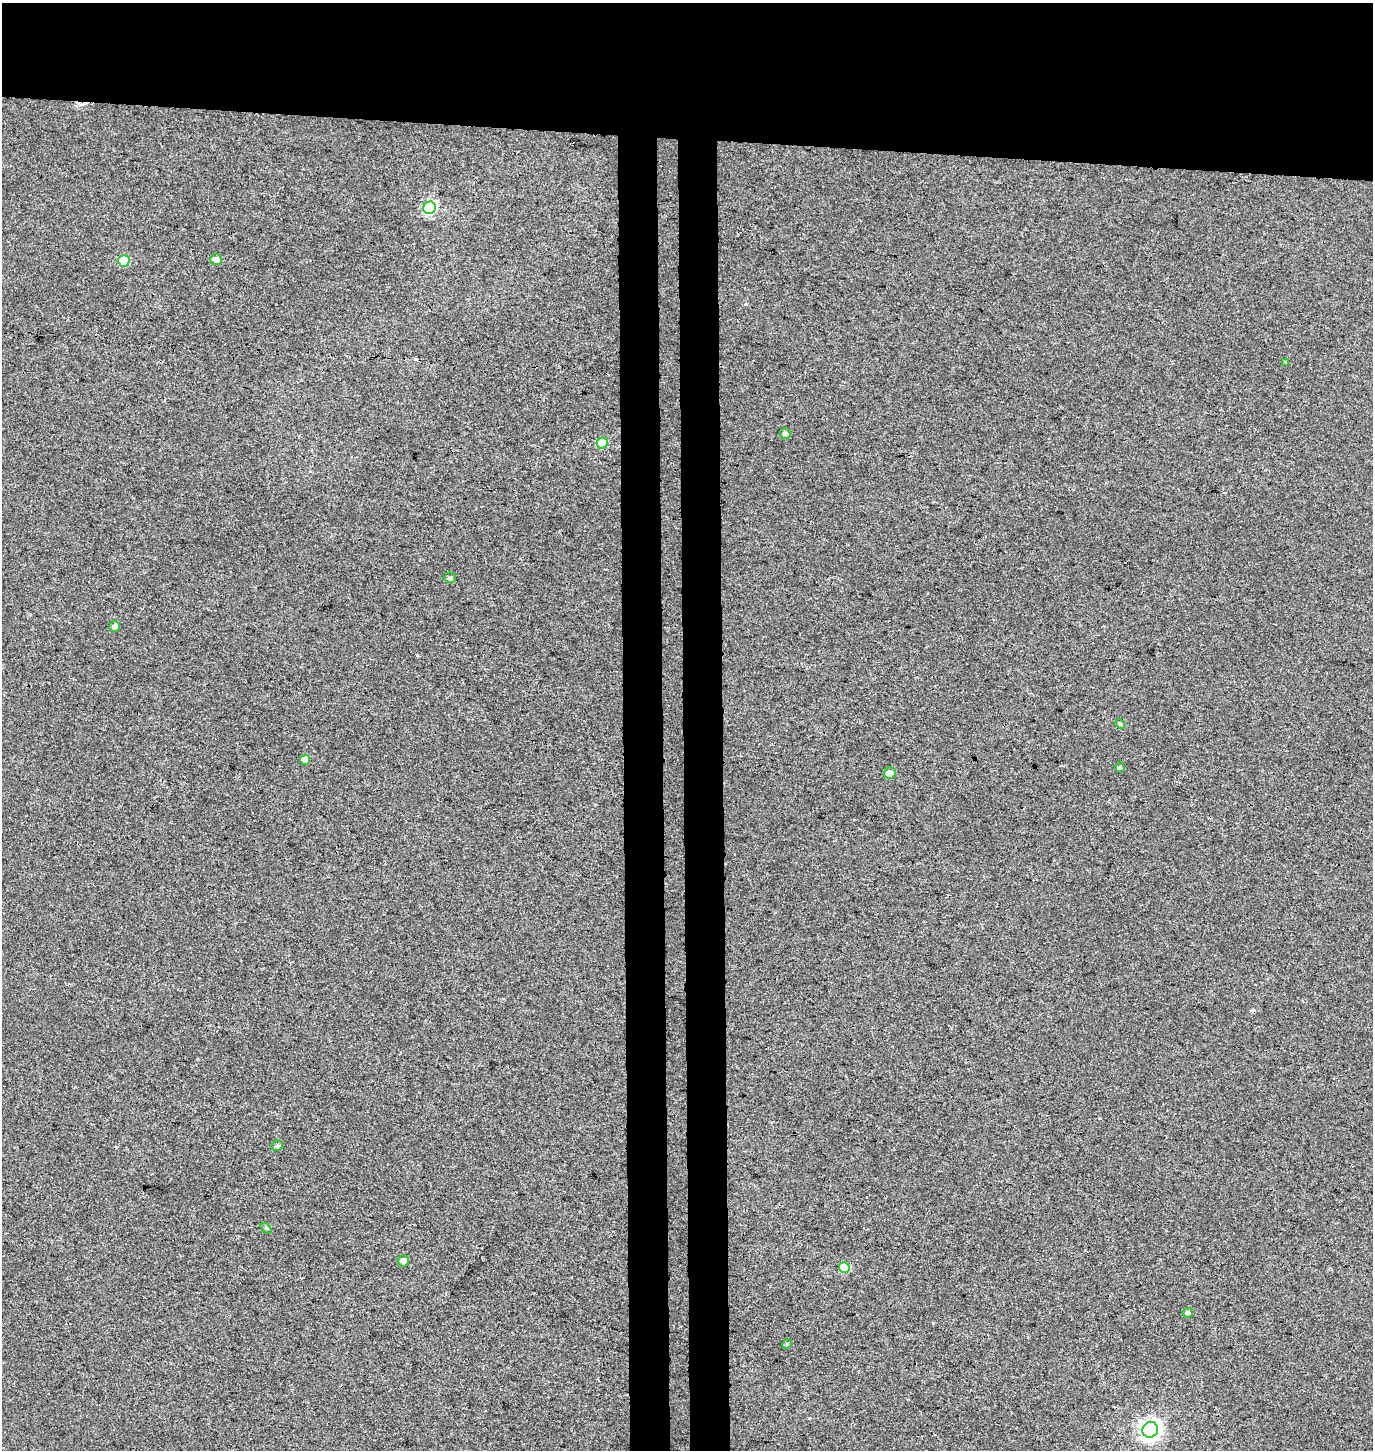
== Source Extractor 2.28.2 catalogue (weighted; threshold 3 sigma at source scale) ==
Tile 2 of 3 x 3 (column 2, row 1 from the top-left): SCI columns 1643-3013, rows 2907-4354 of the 4654 x 4357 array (HDU 1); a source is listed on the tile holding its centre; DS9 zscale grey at full resolution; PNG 1375 x 1452 px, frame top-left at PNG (2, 3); each listed source drawn as its Kron ellipse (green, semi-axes under 4 px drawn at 4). Shown black and unused: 15% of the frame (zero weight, under 3 of 4 exposures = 5% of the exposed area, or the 3 px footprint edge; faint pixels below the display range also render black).
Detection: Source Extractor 2.28.2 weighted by HDU 2 'WHT'; one run over the whole footprint, this tile lists its part. Background 0.00251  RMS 0.004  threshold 0.0179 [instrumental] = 3 sigma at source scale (4.5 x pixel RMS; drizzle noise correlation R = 1.50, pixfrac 1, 0.0396/0.0396 arcsec/px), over >= 5 px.
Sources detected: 21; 2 cosmic-ray / hot-pixel residue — neither listed nor drawn; the other 19 listed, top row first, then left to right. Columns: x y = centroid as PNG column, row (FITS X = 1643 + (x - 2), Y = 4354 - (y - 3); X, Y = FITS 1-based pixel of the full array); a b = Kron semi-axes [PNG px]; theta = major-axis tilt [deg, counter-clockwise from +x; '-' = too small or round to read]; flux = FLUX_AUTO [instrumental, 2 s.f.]
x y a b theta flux
430 208 6 6 - 49
216 259 6 5 - 2.4
124 261 6 5 - 18
1286 362 4 4 - 0.36
785 433 5 5 - 0.97
602 443 5 5 - 12
450 578 6 5 - 0.71
115 626 5 5 - 1.4
1120 724 5 4 - 0.51
305 760 5 5 - 3.5
1120 768 5 4 - 0.53
890 773 6 5 - 2.5
277 1146 6 5 - 0.75
266 1228 6 4 -44 0.54
403 1261 6 5 - 2.2
844 1267 5 5 - 11
1188 1313 5 5 - 0.83
787 1344 5 4 - 0.47
1150 1430 8 7 - 200
Unlisted compact peaks at least as high as the median listed source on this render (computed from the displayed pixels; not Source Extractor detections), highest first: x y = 417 655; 933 1323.